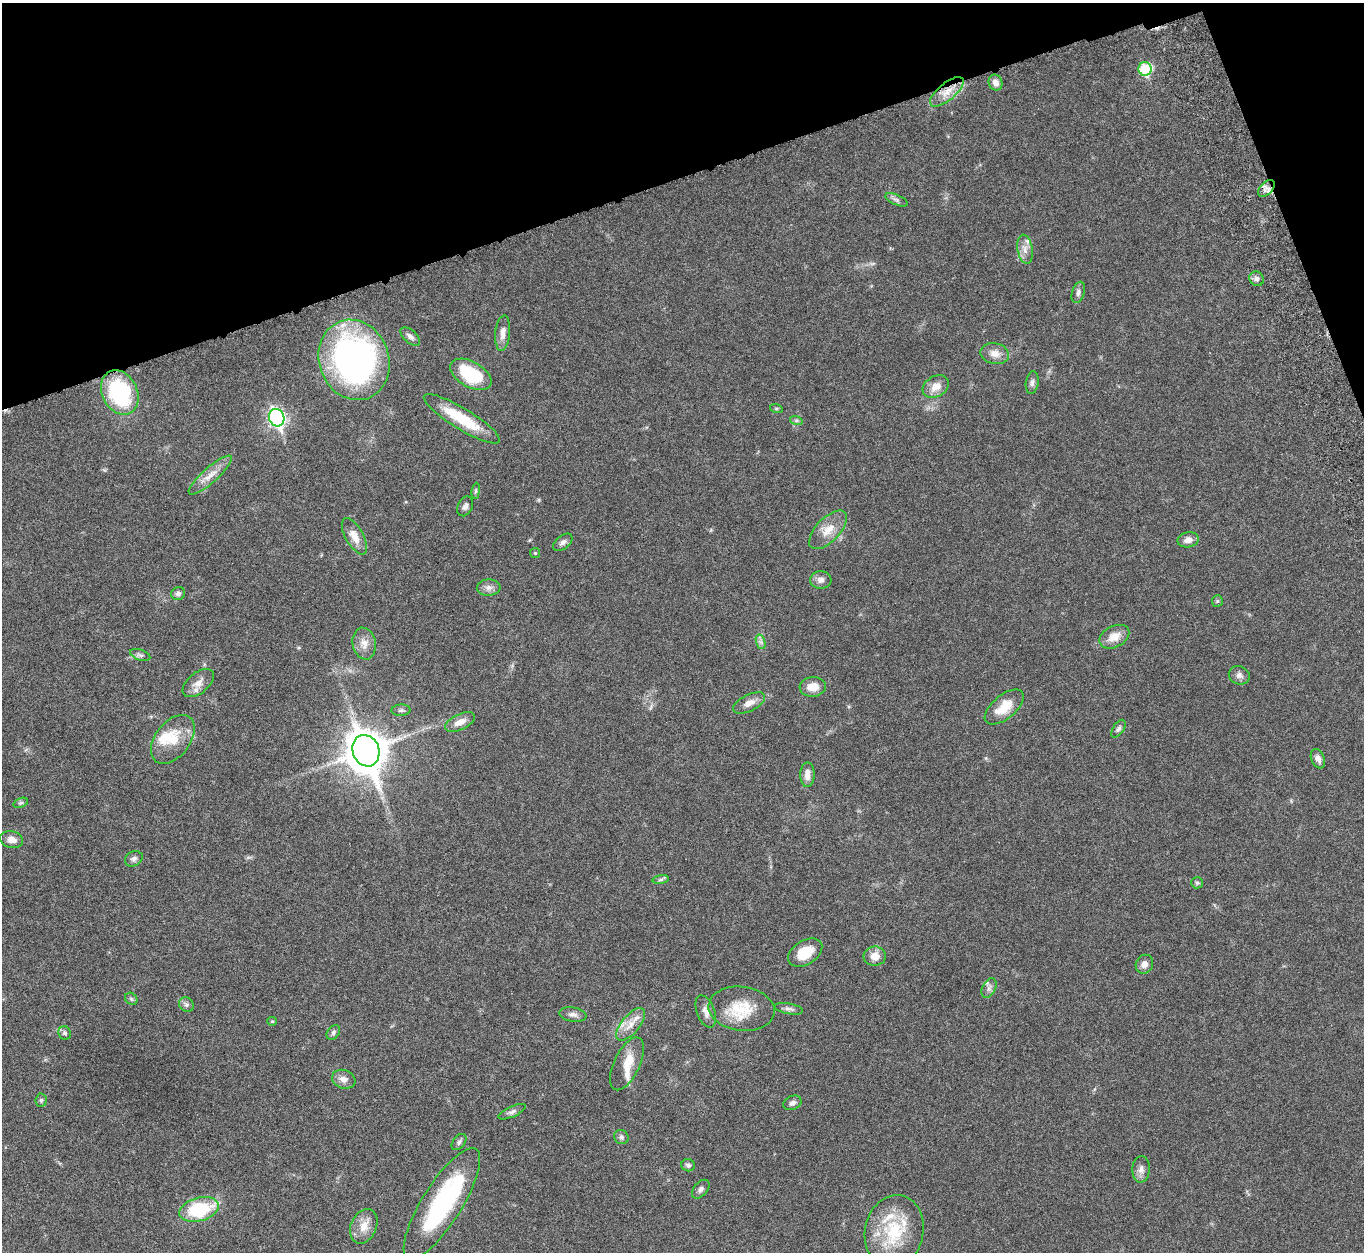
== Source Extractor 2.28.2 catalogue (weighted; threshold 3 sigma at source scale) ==
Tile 3 of 4 x 4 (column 3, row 1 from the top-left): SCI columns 2843-4204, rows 4082-5331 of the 5682 x 5544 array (HDU 1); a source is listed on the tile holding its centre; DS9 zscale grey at full resolution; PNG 1366 x 1254 px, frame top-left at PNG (2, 3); each listed source drawn as its Kron ellipse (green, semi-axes under 4 px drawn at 4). Shown black and unused: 16% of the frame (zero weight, under 5 of 10 exposures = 6% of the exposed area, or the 3 px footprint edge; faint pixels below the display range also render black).
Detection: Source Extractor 2.28.2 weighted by HDU 2 'WHT'; one run over the whole footprint, this tile lists its part. Background 0.0278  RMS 0.0018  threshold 0.00726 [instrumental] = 3 sigma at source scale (4.09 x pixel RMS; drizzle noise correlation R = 1.36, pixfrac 0.8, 0.05/0.05 arcsec/px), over >= 5 px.
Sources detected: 86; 5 inside a brighter listed object's ellipse — not listed separately; the other 81 listed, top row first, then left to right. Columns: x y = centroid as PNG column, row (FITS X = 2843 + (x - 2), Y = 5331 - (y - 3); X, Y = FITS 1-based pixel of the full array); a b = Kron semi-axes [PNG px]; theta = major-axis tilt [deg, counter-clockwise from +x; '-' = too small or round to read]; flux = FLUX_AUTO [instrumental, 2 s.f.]
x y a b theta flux
1145 69 7 6 - 10
995 82 8 7 - 0.98
947 92 21 8 40 2.2
1266 188 10 6 45 0.82
896 200 12 5 -24 0.5
1025 249 15 7 -80 1.2
1257 279 7 6 - 0.57
1078 292 11 6 74 0.57
503 333 18 7 84 1.2
410 336 12 6 -41 0.65
995 353 14 10 -11 1.4
354 360 41 35 -70 55
471 374 22 12 -29 8.4
1032 383 11 6 81 0.54
936 387 14 10 30 1.8
120 392 23 17 -63 17
776 408 6 4 -18 0.21
277 418 9 7 -70 47
462 419 44 10 -31 6.4
796 420 6 4 -18 0.28
210 475 28 7 41 1.9
476 491 8 4 82 0.3
465 506 10 7 66 0.68
828 530 24 12 46 2.6
354 536 20 9 -61 2
1188 540 11 7 12 1.1
563 542 11 6 39 0.59
535 553 5 5 - 0.22
821 580 10 9 - 0.89
489 588 12 8 4 0.83
178 593 7 6 - 0.51
1217 601 6 5 - 0.26
1114 637 16 10 27 2.1
761 642 7 4 -71 0.48
364 643 16 11 -78 1.6
140 655 10 5 -19 0.47
1239 675 11 9 -23 0.72
198 683 18 10 40 1.6
813 687 13 10 5 2.1
749 703 17 8 26 1.4
1004 707 23 11 40 3.4
401 710 9 5 1 0.38
460 722 16 8 25 1.6
1118 729 10 5 56 0.5
173 739 28 17 52 4.2
366 751 16 13 -70 420
1318 759 10 6 -66 0.82
807 775 12 7 89 1.3
21 803 7 4 18 0.3
12 839 11 8 -14 1.1
134 859 9 7 32 0.55
661 880 8 4 9 0.37
1197 883 6 5 - 0.27
805 953 18 12 31 3.5
875 956 11 9 5 1.8
1144 964 9 8 - 1
989 988 10 6 63 0.71
131 999 7 5 -45 0.31
186 1004 8 7 - 0.49
741 1009 33 22 -7 5.5
789 1009 14 5 -11 0.64
706 1011 17 9 -70 1.2
573 1014 14 7 -10 0.76
272 1021 5 4 - 0.2
631 1024 20 9 50 1.9
333 1032 8 5 54 0.4
65 1033 7 6 - 0.42
627 1064 28 13 65 3
344 1079 12 9 -20 1.1
41 1100 6 5 - 0.32
792 1103 9 6 26 0.6
512 1112 14 5 25 0.61
621 1137 7 7 - 0.44
459 1142 9 6 51 0.43
688 1165 7 6 - 0.45
1141 1169 13 9 86 0.92
701 1189 11 6 49 0.6
442 1204 64 20 58 20
199 1209 20 11 14 11
364 1226 18 13 67 2.1
894 1232 37 29 77 9.1